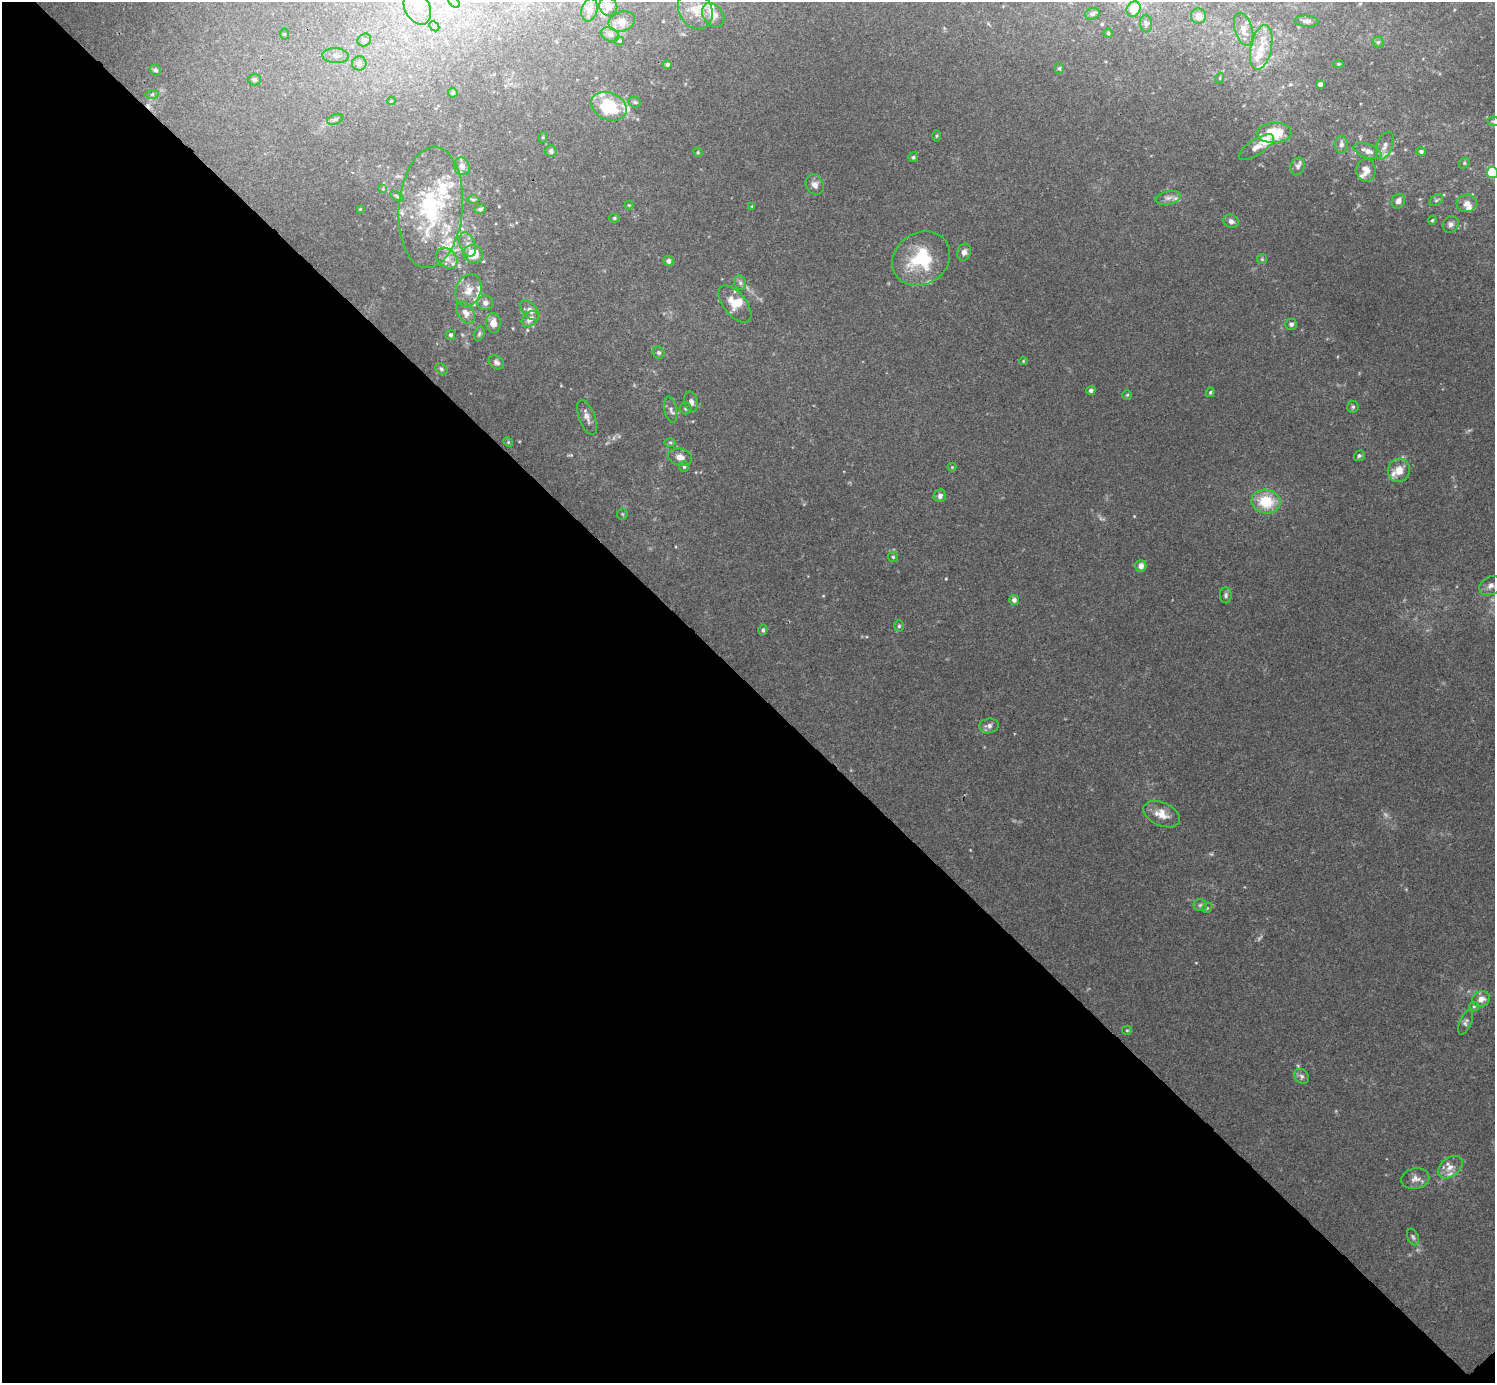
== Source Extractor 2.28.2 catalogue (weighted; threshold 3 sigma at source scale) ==
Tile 14 of 4 x 4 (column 2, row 4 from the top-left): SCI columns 1498-2990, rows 159-1539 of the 5984 x 5984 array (HDU 1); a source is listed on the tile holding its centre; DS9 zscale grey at full resolution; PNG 1497 x 1385 px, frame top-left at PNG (2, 2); each listed source drawn as its Kron ellipse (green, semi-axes under 4 px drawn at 4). Shown black and unused: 51% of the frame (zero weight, under 3 of 4 exposures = <1% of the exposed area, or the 3 px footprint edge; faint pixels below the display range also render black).
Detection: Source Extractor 2.28.2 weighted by HDU 2 'WHT'; one run over the whole footprint, this tile lists its part. Background 0.0342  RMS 0.0047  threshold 0.0212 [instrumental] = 3 sigma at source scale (4.5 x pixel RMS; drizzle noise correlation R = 1.50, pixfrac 1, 0.05/0.05 arcsec/px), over >= 5 px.
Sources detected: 159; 3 too faint to see at this stretch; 1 cosmic-ray / hot-pixel residue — neither listed nor drawn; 26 inside a brighter listed object's ellipse — not listed separately; the other 129 listed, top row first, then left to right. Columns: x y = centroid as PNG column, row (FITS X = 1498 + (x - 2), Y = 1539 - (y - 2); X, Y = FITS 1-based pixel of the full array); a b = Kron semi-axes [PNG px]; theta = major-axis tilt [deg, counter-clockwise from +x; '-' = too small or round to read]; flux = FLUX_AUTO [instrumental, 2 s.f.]
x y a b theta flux
454 2 7 4 -45 0.92
608 6 9 8 - 2.8
417 8 18 12 -63 8
1134 9 8 6 54 8.4
590 10 11 8 77 3
695 10 20 16 -55 8.8
1092 14 7 5 20 1.1
713 15 13 10 -53 4.8
1198 16 7 7 - 3.8
622 21 13 10 18 3.6
1307 21 12 5 -4 1.8
1146 23 9 6 -84 1.2
434 26 6 4 -45 0.66
1244 29 17 9 -73 4.6
1108 33 4 4 - 0.55
284 34 5 3 - 0.46
610 34 9 6 -26 1.7
364 40 7 6 - 1.3
619 41 5 4 - 0.8
1378 42 5 5 - 0.88
1261 47 23 10 78 8.7
336 56 13 7 -4 2.4
359 63 7 7 - 2.1
667 64 4 4 - 1.1
1338 64 5 4 - 0.55
1059 68 5 4 - 0.75
155 70 6 5 - 1.3
1220 78 5 3 - 0.36
254 80 7 6 - 1.6
1320 84 4 4 - 2
453 93 5 4 - 0.78
152 94 6 4 1 0.79
391 101 4 3 - 0.44
635 102 6 5 - 0.87
609 106 18 13 -24 27
335 119 8 5 20 1.1
1494 121 6 4 -7 0.8
1274 133 17 10 2 14
936 136 6 4 89 0.6
543 137 5 3 - 0.42
1341 144 8 6 -89 1.8
1385 146 14 7 68 3.1
1256 147 20 8 33 4
551 151 6 5 - 1.2
1367 151 14 7 -20 3.5
1421 151 5 4 - 1.2
698 152 5 4 - 0.54
913 157 5 5 - 0.81
1464 163 6 5 - 0.82
462 166 9 7 -62 2.7
1298 166 9 7 69 1.6
1366 170 11 9 -86 4.9
1492 172 5 5 - 26
815 185 11 8 -60 2.5
383 189 4 4 - 0.36
397 196 7 4 -33 0.7
1168 198 13 6 10 2.4
473 200 6 4 -1 0.67
1436 200 7 5 36 0.97
1398 201 7 6 - 2.5
1467 203 10 8 9 3.5
629 205 4 4 - 0.46
752 206 3 3 - 0.45
431 207 61 32 85 51
360 209 3 3 - 0.33
480 209 6 4 18 1.2
614 218 5 4 - 0.72
1432 220 4 3 - 0.59
1231 221 8 6 -26 2
1451 224 8 7 - 1.7
467 245 13 7 -70 3
964 252 8 7 - 2.4
473 254 10 8 -25 11
447 258 12 9 -42 3.7
921 259 30 26 34 28
1262 259 5 5 - 0.59
668 261 5 5 - 1.6
740 283 7 6 - 1.4
468 290 17 12 69 6.4
485 303 8 7 - 2.2
735 304 22 11 -51 7.6
530 310 12 7 -48 2.1
466 313 12 8 -56 3.4
530 319 9 6 41 3.2
493 323 10 7 -86 4.3
1291 324 6 5 - 1.2
479 334 7 5 73 0.95
451 335 5 4 - 1.2
659 353 6 5 - 1.1
1023 361 4 3 - 0.41
496 362 8 6 -33 1.5
441 369 7 5 -41 1
1091 390 4 4 - 1.4
1210 392 5 4 - 0.6
1127 395 5 4 - 0.61
691 402 10 7 -76 2.1
1353 407 6 5 - 0.96
686 408 6 6 - 0.96
671 409 13 6 -79 1.9
587 417 18 8 -69 3
508 442 5 4 - 0.56
670 442 6 4 -1 0.67
1359 456 6 5 - 0.85
680 457 12 8 -14 3.6
684 467 5 4 - 0.7
952 467 4 4 - 0.41
1399 470 12 11 - 5.9
940 496 6 6 - 1.9
1266 502 14 12 -10 16
622 514 5 5 - 0.6
893 557 5 5 - 0.78
1141 566 6 5 - 2.7
1490 586 12 9 28 2.9
1226 595 8 6 -87 1.2
1014 600 5 5 - 2
899 626 5 5 - 0.81
763 630 5 4 - 0.87
989 726 10 7 7 1.9
1161 814 19 11 -24 6.5
1200 905 7 5 1 0.99
1207 908 6 4 45 0.7
1481 999 9 7 22 3.6
1474 1006 5 4 - 0.65
1466 1022 13 6 68 1.6
1127 1030 5 4 - 0.63
1302 1076 8 6 -52 1.4
1450 1167 14 9 38 4.4
1415 1179 14 10 10 3.2
1413 1237 9 5 -66 1.1
Isophote crosses this tile's border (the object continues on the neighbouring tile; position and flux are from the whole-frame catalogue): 5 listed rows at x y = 454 2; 417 8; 590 10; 1494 121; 1492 172